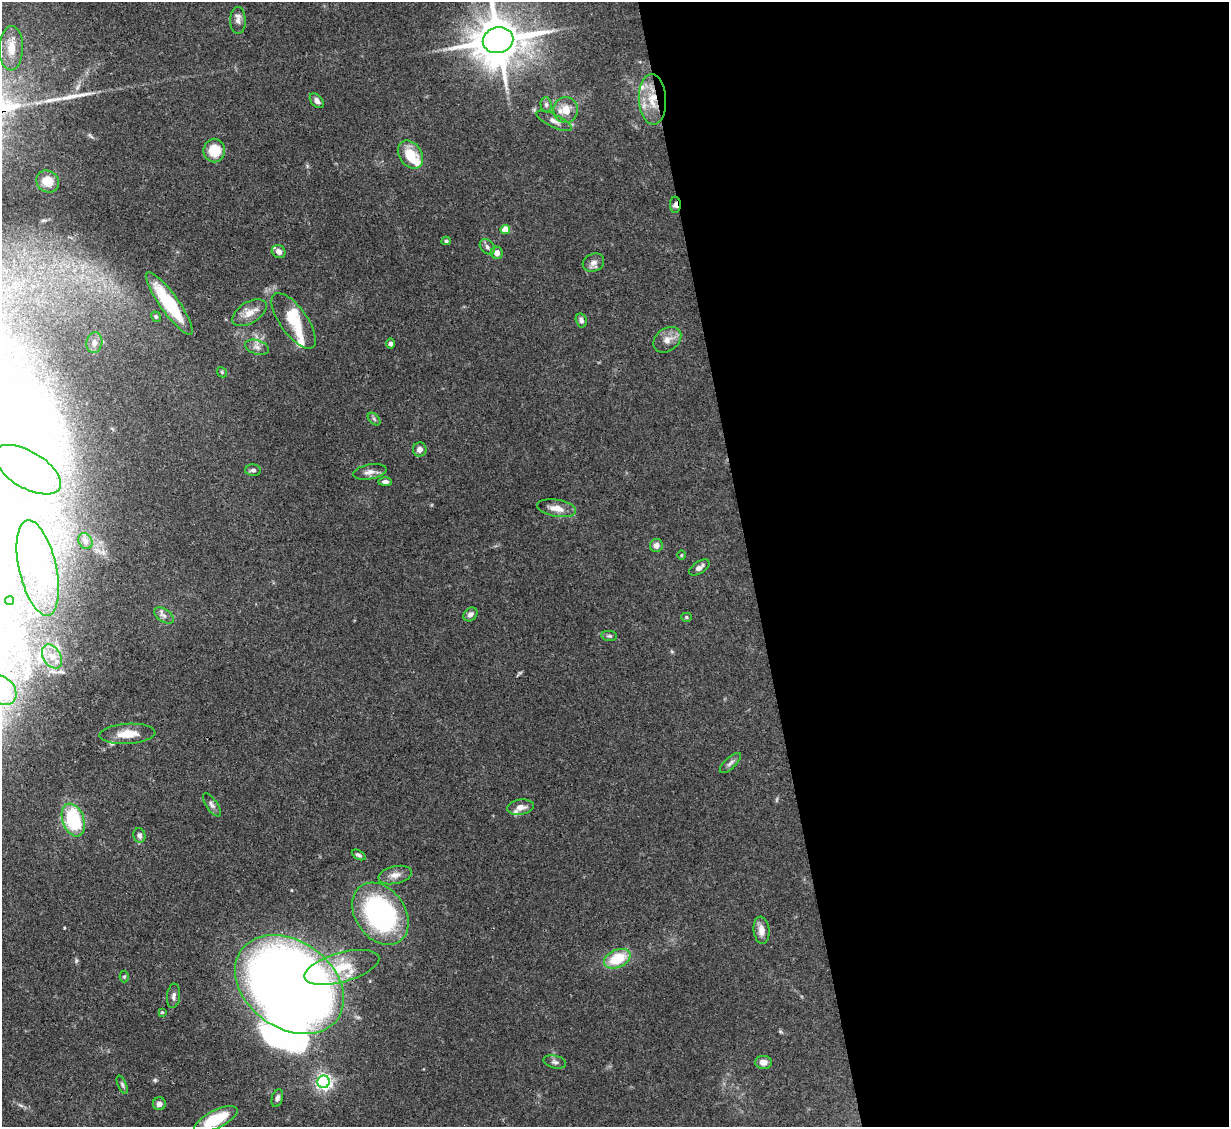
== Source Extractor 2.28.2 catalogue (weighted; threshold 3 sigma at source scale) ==
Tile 8 of 4 x 4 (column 4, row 2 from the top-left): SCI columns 3682-4908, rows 2501-3625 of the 4908 x 4884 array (HDU 1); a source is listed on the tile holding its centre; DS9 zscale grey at full resolution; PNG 1231 x 1129 px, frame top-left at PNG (2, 2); each listed source drawn as its Kron ellipse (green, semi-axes under 4 px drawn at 4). Shown black and unused: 39% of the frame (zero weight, under 3 of 4 exposures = <1% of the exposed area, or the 3 px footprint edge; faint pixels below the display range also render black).
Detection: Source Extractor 2.28.2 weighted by HDU 2 'WHT'; one run over the whole footprint, this tile lists its part. Background 0.11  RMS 0.004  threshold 0.0182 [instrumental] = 3 sigma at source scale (4.5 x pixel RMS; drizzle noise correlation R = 1.50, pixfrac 1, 0.05/0.05 arcsec/px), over >= 5 px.
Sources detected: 86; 8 inside a brighter object's white glare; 1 long thin detection or spike segment (spike, bleed or trail) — neither listed nor drawn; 7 inside a brighter listed object's ellipse — not listed separately; the other 70 listed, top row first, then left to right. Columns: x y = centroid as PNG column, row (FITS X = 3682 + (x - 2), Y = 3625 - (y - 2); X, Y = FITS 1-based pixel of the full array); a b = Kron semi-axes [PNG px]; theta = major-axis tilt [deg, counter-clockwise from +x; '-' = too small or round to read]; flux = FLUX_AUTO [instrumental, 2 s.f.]
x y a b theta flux
238 20 13 7 -89 2.1
498 40 15 13 12 1900
11 48 22 12 87 7
652 99 25 13 -87 11
317 101 8 5 -50 1.8
546 104 7 5 -88 0.99
566 110 13 12 - 5.9
554 121 19 6 -26 2.5
214 150 12 11 - 9.5
410 154 15 11 -55 11
48 181 12 10 -38 5.3
675 205 8 5 -89 1.6
505 230 4 4 - 7.4
446 241 4 4 - 0.62
487 247 9 6 -47 1.2
279 252 7 6 - 2.4
497 253 6 6 - 2.7
593 263 11 8 26 2.3
169 303 38 9 -54 23
249 313 19 10 32 5
156 317 5 4 - 0.65
581 320 7 5 -75 1.2
294 321 33 13 -54 13
667 340 15 11 36 3.9
94 343 10 8 81 2.4
391 344 5 4 - 1.1
257 347 12 7 -16 2.1
222 372 6 4 -48 0.57
374 419 7 4 -46 0.85
420 450 7 7 - 2.3
27 470 37 18 -31 21
253 470 8 5 -1 1.3
370 472 17 7 10 2.6
385 482 7 4 0 1.3
557 508 20 8 -10 4.6
85 541 8 6 -64 1.1
656 545 7 6 - 2
681 555 5 3 - 0.4
38 568 49 18 -77 17
699 568 11 5 33 1.8
9 601 4 4 - 0.78
470 614 8 6 43 1.6
164 616 11 6 -34 1.6
686 617 5 4 - 0.64
609 636 8 5 -7 0.84
52 656 13 8 -58 3.6
2 690 16 12 -50 5.4
127 734 28 10 3 7.7
730 763 13 5 43 1.5
212 805 13 5 -56 1.5
520 807 13 7 9 2.9
73 820 17 10 -70 31
139 835 7 6 - 1.4
359 855 7 4 -29 1
395 875 17 8 13 3.4
380 914 34 25 -55 77
761 930 13 8 -85 3.3
617 959 14 9 25 14
342 967 39 14 16 14
124 977 6 4 88 0.62
289 985 59 43 -36 620
174 996 12 6 83 1.6
162 1012 4 4 - 0.43
555 1062 11 6 -13 1.4
763 1062 8 6 -2 2.8
324 1082 6 6 - 150
122 1085 10 4 -67 0.96
277 1098 9 5 71 1.4
159 1104 6 6 - 1.8
216 1119 24 9 26 19
Overlapping masked pixels (flux is a lower limit): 4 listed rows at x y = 498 40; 652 99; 675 205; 289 985
Isophote crosses this tile's border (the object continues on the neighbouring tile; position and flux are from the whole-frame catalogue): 3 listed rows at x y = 498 40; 2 690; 216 1119